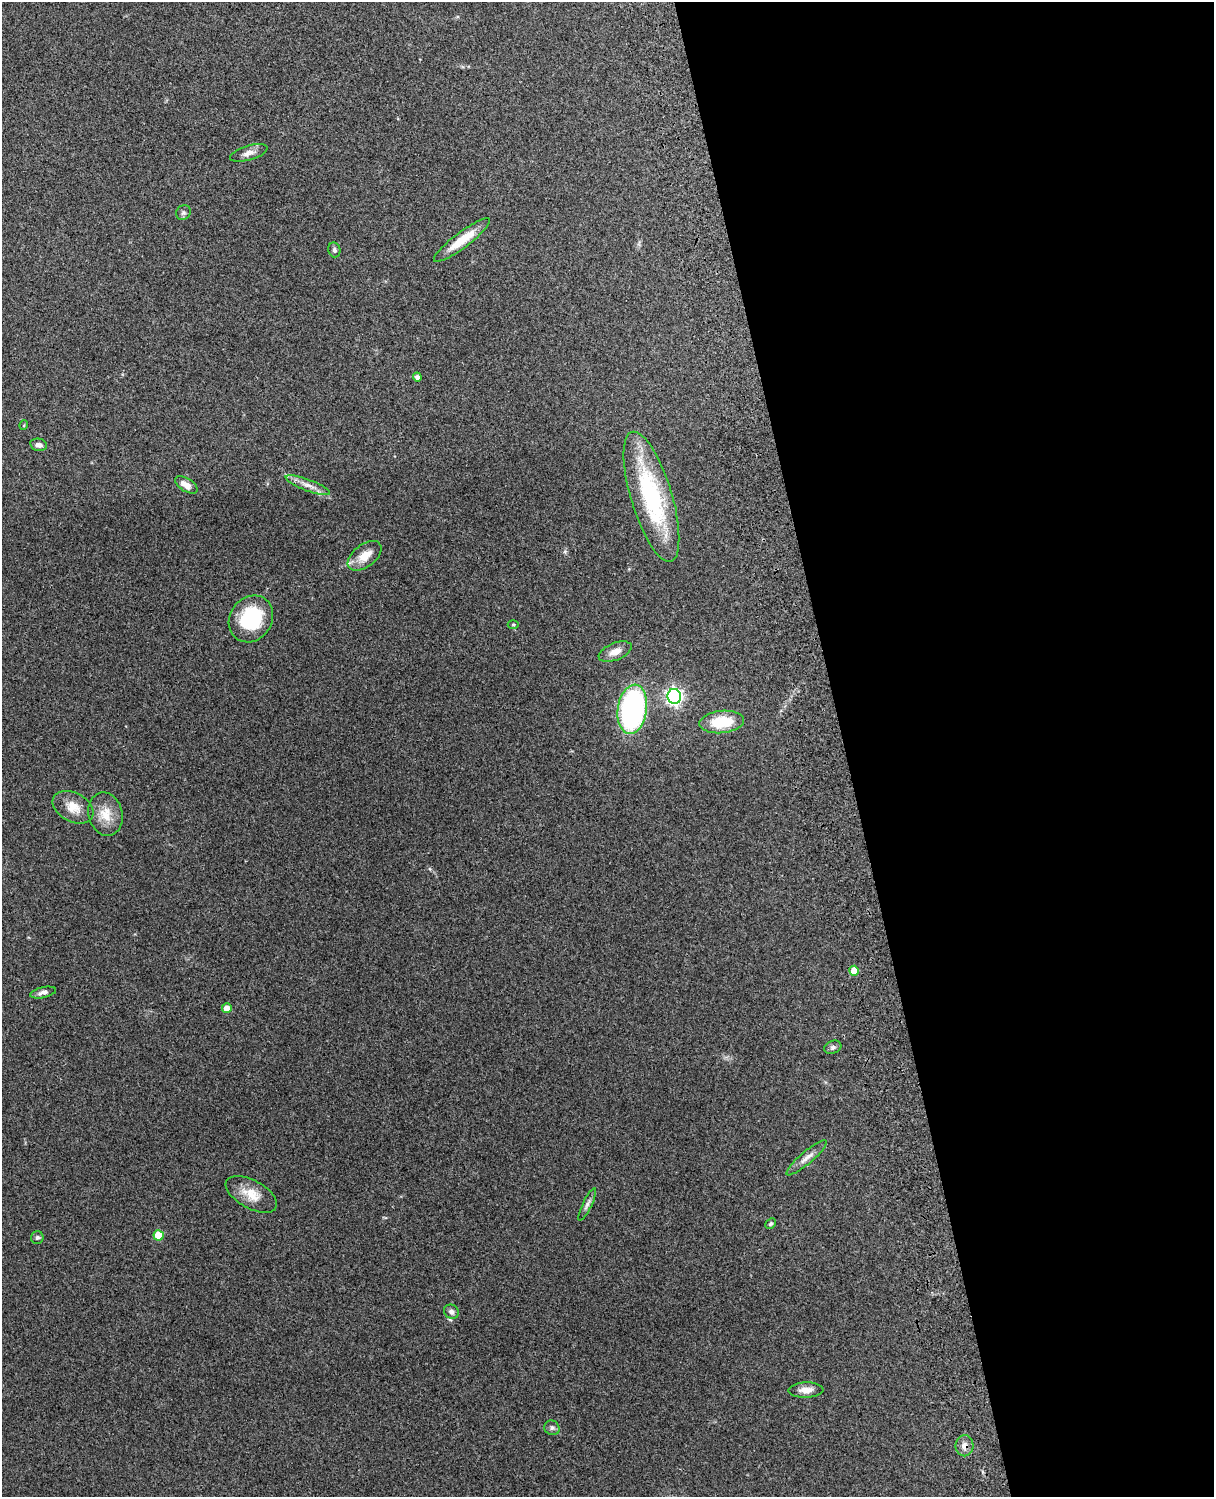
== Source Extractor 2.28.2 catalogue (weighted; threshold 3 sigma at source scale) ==
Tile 8 of 4 x 3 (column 4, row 2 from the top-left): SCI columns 3756-4967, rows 1660-3154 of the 5088 x 4927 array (HDU 1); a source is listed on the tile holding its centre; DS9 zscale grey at full resolution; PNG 1216 x 1499 px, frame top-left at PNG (2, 2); each listed source drawn as its Kron ellipse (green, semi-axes under 4 px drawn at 4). Shown black and unused: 31% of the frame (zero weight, under 3 of 4 exposures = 6% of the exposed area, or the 3 px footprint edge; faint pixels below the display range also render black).
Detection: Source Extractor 2.28.2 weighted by HDU 2 'WHT'; one run over the whole footprint, this tile lists its part. Background 0.265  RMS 0.0089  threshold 0.0403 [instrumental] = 3 sigma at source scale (4.5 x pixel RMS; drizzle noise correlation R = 1.50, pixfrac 1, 0.05/0.05 arcsec/px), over >= 5 px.
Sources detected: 33; all 33 listed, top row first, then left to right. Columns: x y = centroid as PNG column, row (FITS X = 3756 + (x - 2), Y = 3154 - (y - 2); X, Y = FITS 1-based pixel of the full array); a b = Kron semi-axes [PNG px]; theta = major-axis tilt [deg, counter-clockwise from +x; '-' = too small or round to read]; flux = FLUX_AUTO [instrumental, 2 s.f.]
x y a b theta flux
249 153 19 7 16 5.3
183 213 8 7 - 2.2
462 240 34 8 37 19
334 250 7 6 - 2.1
417 377 4 4 - 3.3
24 425 5 3 - 0.83
38 445 9 6 -11 3.5
186 485 13 6 -32 7.5
308 485 23 5 -21 7.2
651 497 67 20 -73 110
365 556 19 11 37 14
251 619 24 21 55 59
513 624 5 3 - 0.85
615 652 17 8 22 8.1
674 696 7 7 - 300
632 709 25 14 82 180
722 722 22 11 6 30
73 807 22 14 -28 13
106 814 22 17 -76 16
854 971 5 5 - 15
43 993 13 5 13 3.7
227 1008 5 5 - 8.2
833 1047 9 6 21 2.5
806 1158 26 6 40 6.6
251 1194 28 14 -29 16
587 1204 18 4 64 3.1
771 1224 6 4 44 1.6
159 1235 5 5 - 21
37 1238 6 6 - 1.8
451 1312 8 7 - 3.9
806 1390 17 7 2 7.1
552 1428 8 7 - 2.7
964 1446 10 9 - 5.2
Overlapping masked pixels (flux is a lower limit): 2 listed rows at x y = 308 485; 964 1446